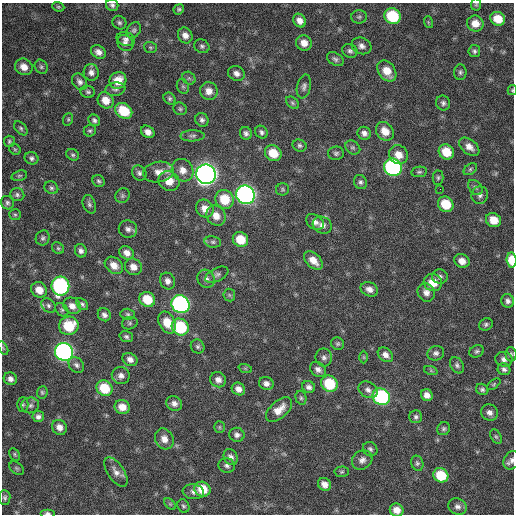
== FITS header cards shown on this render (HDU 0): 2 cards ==
NAXIS1  =                  512 / Axis length
NAXIS2  =                  512 / Axis length

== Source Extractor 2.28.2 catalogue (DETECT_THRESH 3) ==
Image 512 x 512 px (HDU 0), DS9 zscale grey, 1 PNG px = 1 image px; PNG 516 x 516 px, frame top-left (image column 1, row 512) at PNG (2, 3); each listed source drawn as its Kron ellipse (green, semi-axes under 4 px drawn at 4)
Background 341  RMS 19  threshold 57.9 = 3 sigma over >= 5 px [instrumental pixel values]
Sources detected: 200; all 200 listed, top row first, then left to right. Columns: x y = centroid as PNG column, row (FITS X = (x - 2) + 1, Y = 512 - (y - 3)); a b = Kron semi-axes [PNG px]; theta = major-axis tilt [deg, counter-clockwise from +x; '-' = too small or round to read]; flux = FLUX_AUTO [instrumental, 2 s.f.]
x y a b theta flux
476 4 6 5 - 1800
112 5 6 6 - 3400
58 7 6 4 -20 1800
179 9 5 5 - 2200
392 16 8 7 - 70000
359 17 8 6 1 2900
498 19 7 6 - 22000
300 21 7 6 - 8100
428 22 6 4 -72 1600
119 23 7 6 - 3200
475 23 8 8 - 14000
134 30 8 6 53 3200
185 35 8 7 - 8000
126 39 9 7 -15 5100
125 43 9 7 -42 5200
304 43 8 7 - 11000
202 46 8 6 -30 3300
361 46 10 8 -22 6300
150 47 6 5 - 2100
350 51 8 6 -32 3700
474 51 6 6 - 3100
98 52 8 6 -34 7200
335 59 9 6 -32 3700
24 67 9 8 - 12000
41 67 7 6 - 2800
387 71 11 8 -54 19000
91 72 8 7 - 6400
460 72 8 6 86 3100
236 73 8 7 - 6500
189 78 7 6 - 3000
118 81 9 8 - 20000
80 82 9 7 -54 5000
183 86 8 6 -68 2700
304 86 12 7 76 4800
115 89 10 6 9 3900
512 90 5 4 - 1600
209 91 9 8 - 11000
88 92 7 6 - 2800
170 99 6 5 - 2800
106 100 8 7 - 15000
292 103 7 5 -42 2500
443 103 7 7 - 3800
180 109 7 6 - 2700
124 111 9 7 -35 38000
68 119 6 5 - 2000
94 120 6 5 - 3400
202 120 7 6 - 4000
21 128 8 5 -46 3000
90 131 6 5 - 2400
385 131 10 8 -52 15000
148 132 7 5 -36 7900
261 132 7 6 - 3500
246 133 6 6 - 3900
364 133 7 6 - 5500
192 136 12 5 1 4000
9 141 6 5 - 2400
300 146 7 6 - 3000
353 147 8 6 -34 3300
469 147 11 7 -39 9500
15 149 6 5 - 2100
446 152 8 7 - 24000
273 153 9 7 -40 25000
336 153 8 6 2 3400
73 155 7 5 -29 2600
399 155 10 9 - 14000
31 158 7 6 - 3500
393 167 9 8 - 240000
470 169 7 5 37 2700
183 170 11 10 - 12000
158 172 15 10 7 13000
419 172 8 5 9 2600
139 173 8 7 - 4100
206 174 10 9 - 910000
19 176 8 5 17 2200
438 178 7 5 89 2600
99 181 6 5 - 2800
169 181 11 9 -31 19000
360 182 7 6 - 3400
475 187 8 6 -50 3700
51 188 7 6 - 3100
282 189 6 6 - 2300
440 189 2 2 - 1600
17 195 7 6 - 3200
245 195 9 9 - 500000
480 195 9 8 - 4800
122 196 8 7 - 3000
225 199 9 9 - 36000
7 203 7 6 - 3300
89 204 9 6 -72 3500
446 204 8 7 - 33000
205 209 9 8 - 12000
15 215 6 5 - 2400
216 216 10 9 - 13000
493 220 8 7 - 20000
315 222 9 7 -36 6900
322 225 10 8 -27 7400
128 229 9 8 - 5800
43 238 7 7 - 3400
240 239 8 7 - 28000
213 242 8 5 -9 3200
58 248 6 5 - 2300
81 251 7 6 - 4400
127 253 7 6 - 8400
313 260 11 7 -44 13000
512 260 7 5 -85 25000
462 261 8 6 -25 10000
114 265 10 7 -39 11000
133 267 9 8 - 9900
217 275 12 6 27 5000
440 277 8 7 - 4100
206 279 9 8 - 6100
167 281 8 7 - 6700
433 283 9 8 - 23000
60 286 9 9 - 240000
369 289 9 7 -23 7300
39 290 8 7 - 15000
426 292 9 8 - 8000
229 295 6 6 - 2700
147 299 8 7 - 31000
508 301 7 6 - 4500
82 304 7 5 -45 2600
180 304 9 8 - 330000
48 306 8 6 -47 3900
72 306 9 7 -35 9200
62 310 7 5 -43 2600
128 314 7 5 -3 2600
104 315 7 6 - 4600
167 322 11 8 -64 21000
130 323 8 6 17 2600
486 324 7 6 - 3000
69 326 10 9 - 44000
180 327 9 8 - 75000
126 337 7 5 -18 3000
338 344 7 6 - 2500
198 346 7 6 - 3100
3 348 7 3 -59 1400
477 351 7 6 - 2900
64 352 9 8 - 430000
436 353 8 7 - 4800
511 354 7 5 -86 2500
385 355 8 6 -41 7300
364 357 6 4 -89 1600
324 358 9 8 - 4800
130 359 8 6 -31 6300
504 359 8 7 - 5800
76 365 8 7 - 4500
457 365 9 6 -55 3800
245 368 7 4 -19 1800
318 369 8 7 - 6000
504 369 6 6 - 3600
431 371 7 4 -19 2000
121 376 9 8 - 6700
10 379 7 6 - 5600
218 380 8 7 - 7800
266 383 7 6 - 5700
329 384 8 8 - 53000
494 384 8 4 37 1800
309 387 6 6 - 5000
104 388 8 7 - 41000
238 389 7 6 - 7500
482 389 6 5 - 3000
368 390 10 7 -33 6200
42 392 6 5 - 2300
427 395 6 5 - 7900
381 397 9 8 - 160000
301 398 7 5 -75 2700
174 403 8 7 - 6700
23 405 7 5 89 2600
30 405 9 8 - 4900
122 407 7 7 - 14000
279 410 16 8 42 17000
489 413 8 8 - 6300
38 417 5 5 - 4700
416 417 6 6 - 3100
59 427 8 7 - 8400
219 427 6 5 - 1900
444 429 7 6 - 2800
237 435 7 7 - 5000
496 437 8 5 -62 2500
164 439 11 9 -63 11000
370 449 7 7 - 3400
15 454 7 5 -58 2200
231 457 8 6 -60 5800
362 460 11 9 36 6900
512 460 10 7 58 5300
417 463 8 6 -73 2900
227 466 8 7 - 4500
17 468 8 5 -40 2400
116 472 17 8 -56 8500
342 472 7 5 2 2400
441 475 8 7 - 40000
324 484 7 6 - 8800
202 489 8 7 - 27000
193 492 10 7 -7 5900
5 498 7 5 -87 3000
170 504 7 4 -45 1800
183 506 7 5 -60 2700
457 507 9 7 -27 5600
397 510 7 6 - 12000
47 513 7 4 0 2800
At the frame edge (FLAGS 8, measured only in part): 8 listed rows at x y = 476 4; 112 5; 512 90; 512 260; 3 348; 512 460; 397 510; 47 513